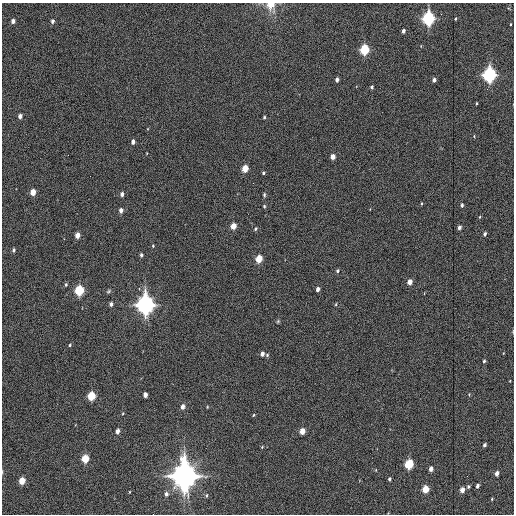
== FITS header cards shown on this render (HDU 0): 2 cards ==
NAXIS1  =                  512
NAXIS2  =                  512

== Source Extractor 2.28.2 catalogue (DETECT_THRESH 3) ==
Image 512 x 512 px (HDU 0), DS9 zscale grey, 1 PNG px = 1 image px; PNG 516 x 516 px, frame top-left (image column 1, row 512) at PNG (2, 3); no overlay
Background 1310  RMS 34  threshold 101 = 3 sigma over >= 5 px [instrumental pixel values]
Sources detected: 73; all 73 listed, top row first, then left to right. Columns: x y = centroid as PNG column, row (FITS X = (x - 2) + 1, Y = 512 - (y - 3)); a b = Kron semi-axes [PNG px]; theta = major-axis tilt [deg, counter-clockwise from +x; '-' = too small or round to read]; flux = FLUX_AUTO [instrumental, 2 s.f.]
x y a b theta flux
271 6 15 12 -63 2.4e+04
428 18 6 5 - 5.0e+05
455 19 3 3 - 1.9e+03
13 21 4 3 - 1.1e+04
52 21 4 4 - 6.6e+03
510 24 3 2 - 1.6e+03
403 31 4 3 - 7.3e+03
364 50 5 5 - 1.8e+05
489 75 6 5 - 6.3e+05
337 80 4 3 - 8.5e+03
434 80 4 3 - 7.9e+03
372 87 4 3 - 4.2e+03
476 103 3 2 - 1.9e+03
20 116 4 3 - 1.0e+04
264 117 4 3 - 3.0e+03
133 142 4 3 - 9.6e+03
333 157 4 4 - 1.8e+04
245 168 5 4 - 4.7e+04
263 173 3 3 - 3.4e+03
33 192 5 4 - 3.5e+04
122 194 4 3 - 8.5e+03
264 195 6 4 88 3.3e+03
421 203 4 3 - 1.9e+03
462 205 4 3 - 4.8e+03
264 206 4 3 - 2.9e+03
121 210 4 3 - 1.1e+04
233 226 5 4 - 3.0e+04
459 228 4 3 - 6.6e+03
255 229 5 4 - 3.6e+03
485 234 4 3 - 5.2e+03
77 235 4 4 - 2.0e+04
153 246 3 3 - 2.2e+03
13 250 5 4 - 4.4e+03
141 255 4 3 - 4.3e+03
259 259 5 4 - 5.6e+04
337 271 5 4 - 3.9e+03
410 282 4 4 - 1.7e+04
66 285 5 4 - 3.5e+03
318 289 4 3 - 9.9e+03
79 290 5 5 - 1.8e+05
108 291 7 4 28 3.5e+03
111 304 4 4 - 6.4e+03
145 304 8 7 - 1.2e+06
336 304 4 2 - 2.1e+03
278 321 5 4 - 2.5e+03
70 345 4 3 - 2.8e+03
262 354 4 4 - 9.9e+03
267 355 4 4 - 3.0e+03
484 361 4 3 - 3.5e+03
145 395 4 4 - 1.3e+04
91 396 5 4 - 1.0e+05
182 407 5 4 - 1.2e+04
207 407 4 3 - 1.9e+03
123 413 4 3 - 1.7e+03
253 415 4 4 - 2.3e+03
118 431 4 4 - 1.3e+04
302 431 5 4 - 2.8e+04
485 445 4 3 - 5.7e+03
262 447 3 3 - 1.8e+03
85 459 5 4 - 7.7e+04
409 464 5 4 - 1.4e+05
431 469 4 3 - 1.3e+04
497 473 4 3 - 1.3e+04
184 476 12 10 88 2.5e+06
389 479 4 3 - 4.1e+03
22 481 5 4 - 4.7e+04
477 486 4 3 - 6.9e+03
468 487 4 3 - 3.1e+03
425 489 5 4 - 5.5e+04
462 490 4 4 - 1.8e+04
129 492 3 2 - 1.5e+03
166 494 5 4 - 6.7e+03
492 499 3 3 - 2.0e+03
At the frame edge (FLAGS 8, measured only in part): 1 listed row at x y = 271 6

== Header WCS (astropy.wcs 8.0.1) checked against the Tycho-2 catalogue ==
Header WCS as astropy/WCSLIB reads it (applying the file's SIP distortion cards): RA---TAN-SIP/DEC--TAN-SIP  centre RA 10:17:12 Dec +75:20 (154.30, +75.33 deg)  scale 1.85 arcsec/px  FOV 15.8' x 15.8'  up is -179 deg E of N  parity normal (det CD < 0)
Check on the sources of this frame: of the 60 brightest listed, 5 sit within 2.8 arcsec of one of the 5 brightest Tycho-2 stars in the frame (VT <= 12.25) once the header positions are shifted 1.15 arcsec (0.77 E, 0.85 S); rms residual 1.20 arcsec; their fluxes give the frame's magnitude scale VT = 25.39 - 2.5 log10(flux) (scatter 0.30 mag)
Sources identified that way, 5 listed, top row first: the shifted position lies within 2.8 arcsec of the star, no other Tycho-2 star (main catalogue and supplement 1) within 5.6 arcsec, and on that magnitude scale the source's flux lands within +1.5 / -3 mag of the star's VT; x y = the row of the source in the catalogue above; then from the Tycho-2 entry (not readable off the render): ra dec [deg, ICRS J2000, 3 dp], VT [Tycho-2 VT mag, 2 dp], TYC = Tycho-2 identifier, HIP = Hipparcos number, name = IAU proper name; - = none
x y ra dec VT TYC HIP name
428 18 154.632 +75.207 11.59 4542-498-1 - -
364 50 154.505 +75.224 12.25 4542-482-1 - -
489 75 154.759 +75.235 11.19 4542-533-1 - -
145 304 154.074 +75.358 10.05 4542-132-1 - -
184 476 154.161 +75.446 8.69 4542-475-1 50326 -